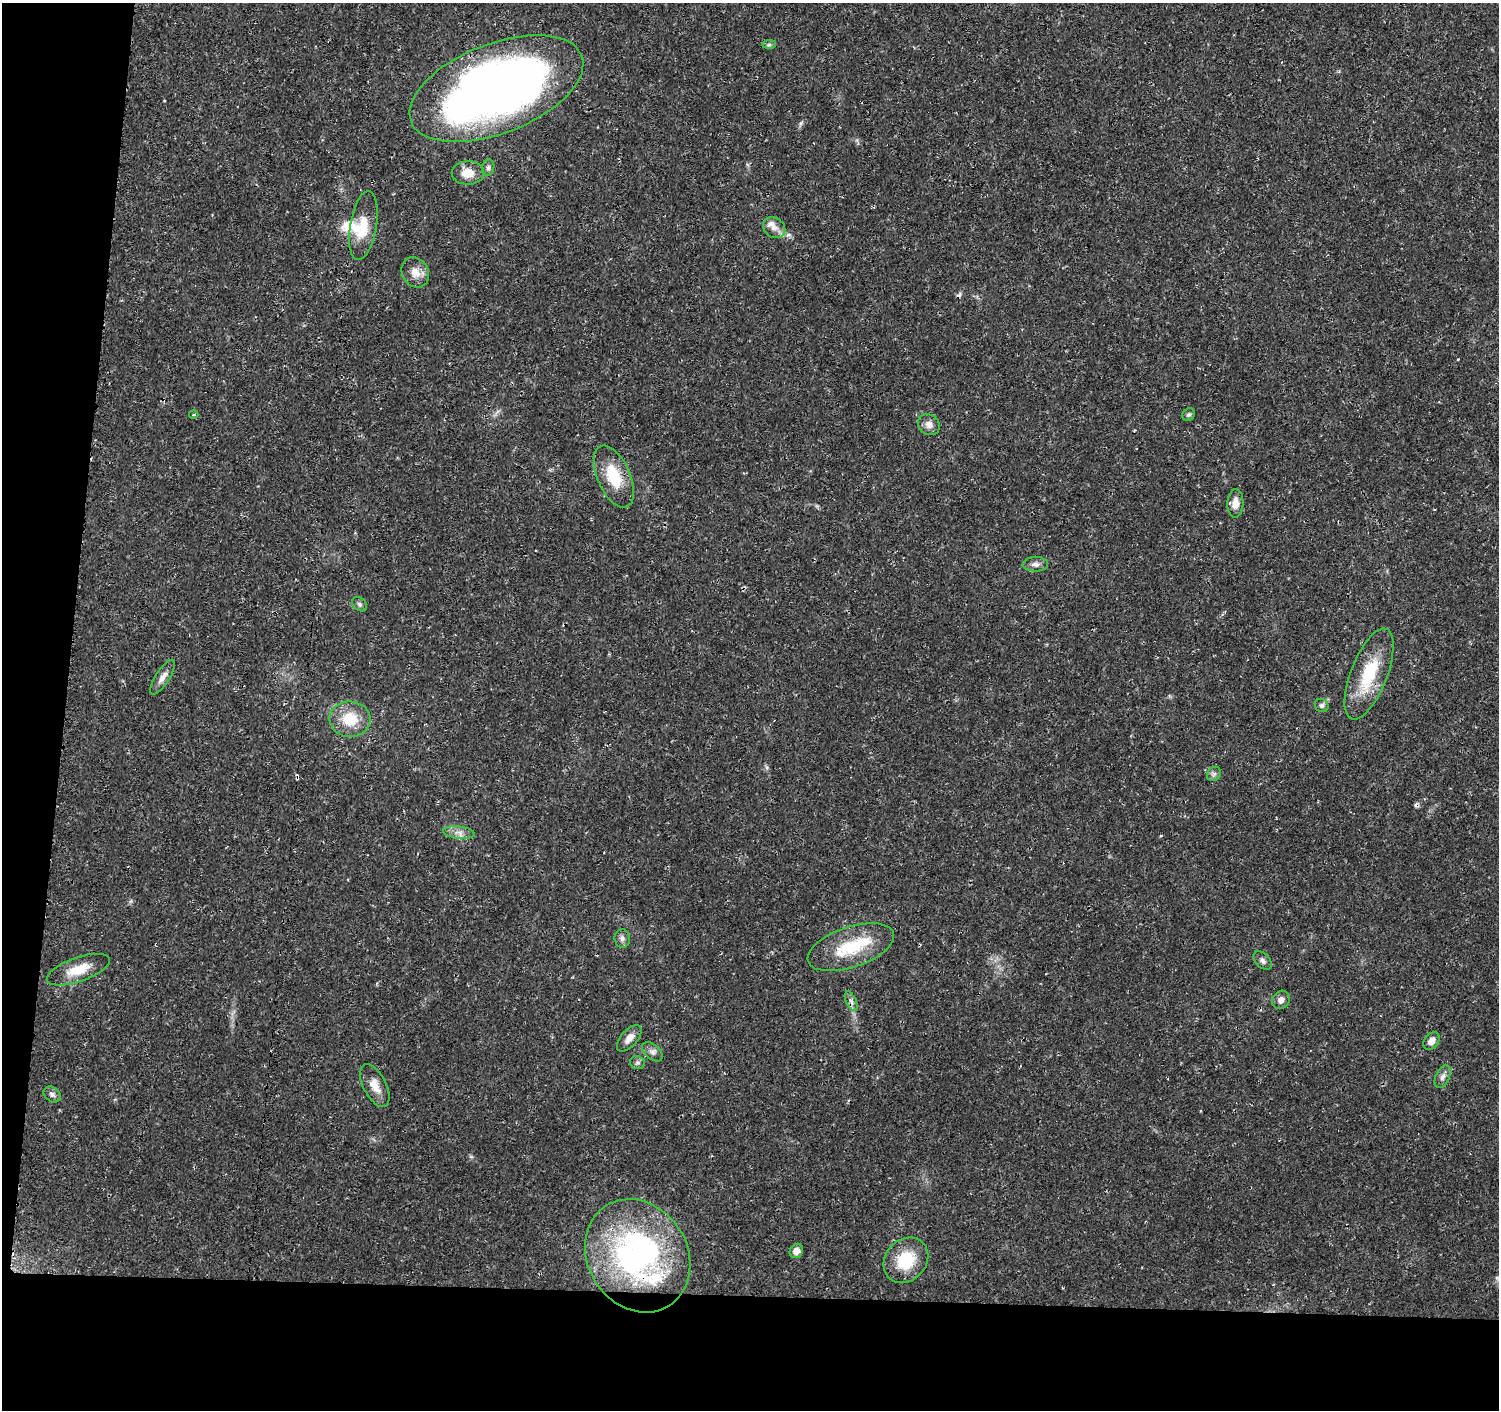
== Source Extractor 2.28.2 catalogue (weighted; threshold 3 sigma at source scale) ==
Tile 7 of 3 x 3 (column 1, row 3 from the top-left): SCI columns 3-1499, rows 230-1637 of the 4502 x 4733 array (HDU 1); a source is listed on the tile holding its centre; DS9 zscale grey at full resolution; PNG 1501 x 1412 px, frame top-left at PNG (2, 3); each listed source drawn as its Kron ellipse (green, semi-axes under 4 px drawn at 4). Shown black and unused: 12% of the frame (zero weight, under 3 of 4 exposures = <1% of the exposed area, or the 3 px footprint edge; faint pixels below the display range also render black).
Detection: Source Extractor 2.28.2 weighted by HDU 2 'WHT'; one run over the whole footprint, this tile lists its part. Background 0.025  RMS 0.0028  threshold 0.0125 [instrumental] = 3 sigma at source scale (4.5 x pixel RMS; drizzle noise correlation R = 1.50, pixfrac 1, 0.0396/0.0396 arcsec/px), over >= 5 px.
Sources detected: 42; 1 inside a brighter object's white glare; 3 cosmic-ray / hot-pixel residue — neither listed nor drawn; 2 inside a brighter listed object's ellipse — not listed separately; the other 36 listed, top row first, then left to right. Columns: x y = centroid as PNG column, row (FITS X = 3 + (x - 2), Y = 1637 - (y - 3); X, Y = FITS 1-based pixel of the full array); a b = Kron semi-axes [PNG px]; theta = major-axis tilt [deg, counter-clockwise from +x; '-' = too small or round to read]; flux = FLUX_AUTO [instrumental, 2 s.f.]
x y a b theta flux
769 45 7 4 1 0.55
496 89 91 45 21 230
488 168 8 6 75 0.77
468 173 16 11 1 4.1
363 226 35 13 81 7.3
774 228 12 9 -35 2
415 272 16 13 -60 3.1
194 415 4 3 - 0.28
1188 415 7 6 - 0.63
929 425 11 9 -36 1.8
614 476 33 16 -66 10
1235 503 14 8 87 2.9
1035 564 13 7 1 1.4
360 604 8 6 -42 0.66
1369 674 48 18 69 15
163 677 20 7 57 2
1322 705 7 6 - 0.73
350 719 20 17 -4 8.3
1214 774 8 6 45 0.81
459 833 16 6 -7 1.7
622 938 9 7 -84 1
851 947 45 20 19 14
1263 960 11 7 -47 1.1
78 970 33 12 19 6.1
1281 1000 10 8 53 1.5
851 1001 10 5 -65 0.99
629 1038 16 8 48 2.2
1432 1041 10 7 51 1.9
652 1052 12 7 -42 1.3
637 1063 7 6 - 0.7
1443 1077 12 7 66 1.2
375 1086 23 11 -63 3.5
52 1094 9 7 -38 0.97
796 1251 7 6 - 1.9
638 1256 59 50 -58 76
906 1260 24 20 47 10
Overlapping masked pixels (flux is a lower limit): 1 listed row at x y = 638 1256